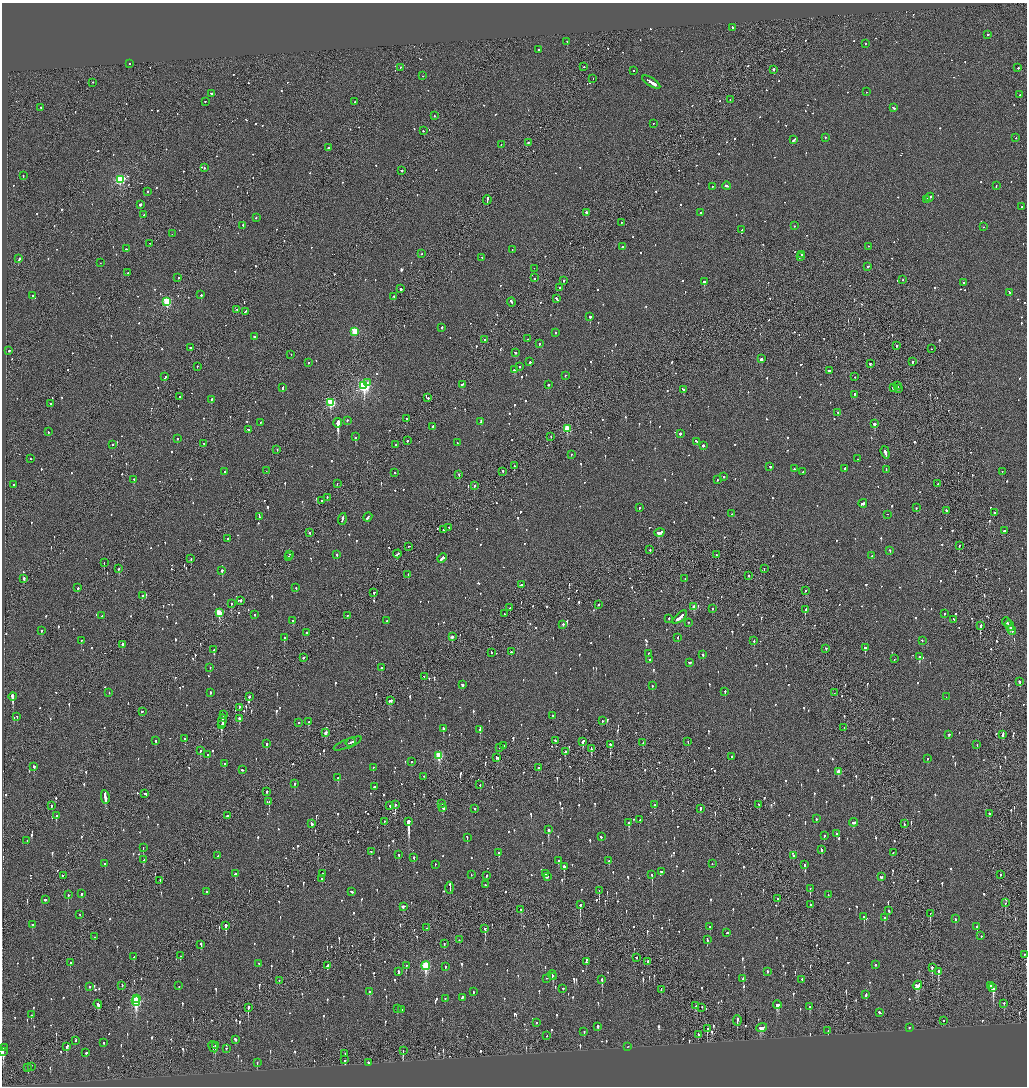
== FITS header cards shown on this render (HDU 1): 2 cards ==
NAXIS1  =                 2050
NAXIS2  =                 2168

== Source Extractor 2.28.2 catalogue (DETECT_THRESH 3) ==
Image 2050 x 2168 px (HDU 1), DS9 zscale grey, zoomed out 1/2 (1 PNG px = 2 x 2 image px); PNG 1029 x 1088 px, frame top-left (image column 2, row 2168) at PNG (2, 3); each listed source drawn as its Kron ellipse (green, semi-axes under 4 px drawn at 4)
Background -0.093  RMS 0.068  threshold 0.205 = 3 sigma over >= 5 px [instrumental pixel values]
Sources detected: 1491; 62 cannot appear on this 1/2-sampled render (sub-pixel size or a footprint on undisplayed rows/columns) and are neither listed nor drawn; of the other 1429, the 500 brightest by FLUX_AUTO listed and drawn (929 fainter detections omitted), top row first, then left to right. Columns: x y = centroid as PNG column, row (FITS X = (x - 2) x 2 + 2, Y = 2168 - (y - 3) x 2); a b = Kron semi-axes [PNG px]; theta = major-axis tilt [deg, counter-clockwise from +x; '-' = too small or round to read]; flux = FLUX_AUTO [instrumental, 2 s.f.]
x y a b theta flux
732 28 2 2 - 96
988 35 2 2 - 100
567 42 2 2 - 370
866 44 2 1 - 62
538 50 2 2 - 92
129 64 2 2 - 90
584 67 2 1 - 69
400 68 2 2 - 64
1018 68 2 2 - 87
773 70 2 2 - 360
634 71 2 1 - 280
423 76 2 2 - 55
593 79 2 1 - 190
93 83 2 1 - 120
651 83 10 2 -33 2600
866 92 2 2 - 240
212 94 3 2 - 1000
1020 95 2 1 - 110
730 100 2 1 - 58
205 102 2 2 - 64
355 102 2 2 - 65
41 108 2 2 - 290
893 108 3 2 - 210
434 116 2 2 - 60
653 124 2 1 - 74
424 131 2 2 - 81
825 138 2 2 - 120
1016 138 2 2 - 130
794 140 4 2 - 110
528 143 2 2 - 98
501 145 2 2 - 62
328 148 2 2 - 290
204 168 2 1 - 200
402 171 2 2 - 170
23 176 2 2 - 65
120 180 3 3 - 1700
727 186 4 2 - 190
996 186 2 2 - 70
712 187 2 2 - 79
148 192 2 2 - 86
930 198 5 2 - 220
487 200 5 1 - 500
926 200 4 2 - 190
140 205 2 2 - 550
1022 207 2 2 - 71
586 213 2 2 - 520
700 213 2 2 - 140
144 215 2 2 - 200
256 218 2 2 - 55
621 223 2 2 - 58
243 226 2 2 - 77
794 226 2 2 - 76
983 227 2 1 - 57
742 230 2 2 - 72
172 234 2 1 - 55
149 244 3 1 - 120
622 247 2 2 - 260
868 247 2 2 - 64
126 249 2 2 - 68
512 250 2 1 - 61
421 254 2 2 - 78
802 255 2 2 - 170
800 257 3 1 - 200
482 258 2 2 - 60
19 259 3 2 - 340
100 263 2 1 - 55
867 267 2 2 - 140
534 269 2 1 - 64
128 273 2 2 - 100
178 278 2 2 - 78
535 278 2 1 - 130
903 280 2 2 - 68
564 281 2 2 - 100
704 282 3 2 - 590
964 283 2 2 - 94
560 288 2 2 - 140
401 289 2 2 - 410
1010 293 3 2 - 120
201 295 2 2 - 290
32 296 2 2 - 130
394 297 2 2 - 160
557 299 3 2 - 140
167 302 3 3 - 1200
511 303 4 2 - 200
237 310 2 2 - 66
245 312 2 2 - 92
590 317 2 2 - 1300
442 328 2 2 - 110
355 332 3 3 - 570
555 333 2 2 - 77
254 337 3 2 - 120
528 339 2 1 - 95
485 340 2 2 - 220
539 344 2 2 - 58
896 346 2 1 - 430
191 348 3 2 - 110
931 349 2 1 - 65
9 351 2 2 - 98
515 353 2 2 - 160
291 355 2 1 - 60
761 359 2 2 - 190
530 362 2 2 - 120
913 362 2 2 - 130
308 363 2 2 - 62
870 364 3 2 - 100
197 367 2 2 - 73
519 367 2 2 - 120
515 370 4 2 - 150
829 371 3 2 - 420
565 376 2 2 - 85
165 377 2 2 - 88
855 377 2 2 - 58
367 383 2 2 - 70
462 385 3 2 - 160
548 385 2 2 - 250
364 386 4 3 - 2900
898 386 2 1 - 290
283 388 3 2 - 110
893 388 2 2 - 370
898 389 3 2 - 190
683 390 3 2 - 120
854 395 2 2 - 110
179 397 2 2 - 160
428 398 2 2 - 300
211 400 4 2 - 140
331 403 3 3 - 1200
51 404 2 2 - 83
837 413 2 2 - 73
406 419 2 2 - 81
347 421 2 2 - 100
481 422 3 2 - 120
260 423 2 2 - 86
338 423 5 2 - 29000
875 424 2 2 - 620
433 427 2 2 - 360
567 429 3 3 - 460
249 430 3 2 - 150
48 432 2 2 - 58
680 434 2 2 - 1000
355 437 2 2 - 500
551 437 2 2 - 55
177 439 2 2 - 74
407 441 2 2 - 73
696 442 3 2 - 84
457 443 2 2 - 55
204 444 2 2 - 63
112 445 2 2 - 57
396 445 2 2 - 240
703 446 2 2 - 440
277 450 2 2 - 68
885 453 6 2 -73 310
571 455 2 2 - 69
30 459 2 1 - 87
857 459 2 2 - 96
514 466 2 1 - 60
770 467 3 2 - 160
794 469 2 2 - 63
845 469 3 2 - 69
886 470 3 2 - 120
266 471 2 1 - 67
225 472 2 2 - 210
503 472 2 1 - 170
803 472 2 2 - 58
1002 472 2 1 - 71
395 473 2 2 - 71
459 475 2 2 - 78
724 477 2 2 - 73
134 480 2 2 - 62
717 480 2 2 - 65
337 484 2 1 - 57
938 484 2 2 - 110
14 485 2 2 - 78
474 486 2 2 - 590
327 498 2 2 - 65
322 501 2 2 - 57
863 504 4 2 - 180
640 508 2 2 - 56
916 508 2 2 - 58
946 511 2 2 - 160
994 513 2 2 - 80
732 514 2 1 - 71
888 515 2 1 - 61
259 517 4 2 - 160
368 517 4 2 - 170
342 519 6 2 72 190
449 528 2 2 - 64
443 530 2 1 - 77
1004 531 2 2 - 400
310 533 2 2 - 120
659 533 5 2 - 350
228 539 2 2 - 63
959 546 2 2 - 64
409 547 2 2 - 91
650 550 2 2 - 150
890 551 2 2 - 58
397 554 4 2 - 260
290 555 2 1 - 64
337 555 3 2 - 110
716 555 2 1 - 65
872 556 2 2 - 100
289 557 2 2 - 55
191 559 2 1 - 95
442 559 5 3 - 210
104 563 2 1 - 78
119 569 2 2 - 130
764 569 2 1 - 65
222 571 2 2 - 490
408 575 2 2 - 66
749 576 2 1 - 230
24 579 2 2 - 270
685 579 2 2 - 60
521 585 3 2 - 450
77 588 2 2 - 200
296 588 2 2 - 94
806 591 2 2 - 56
374 593 2 2 - 300
142 596 2 2 - 72
240 601 3 1 - 110
231 604 2 2 - 140
598 605 2 2 - 150
694 607 3 2 - 180
510 608 2 2 - 61
712 609 2 1 - 67
805 610 3 2 - 90
219 613 3 3 - 550
504 614 2 2 - 60
944 614 2 2 - 120
255 615 2 2 - 66
102 616 2 2 - 77
347 616 2 2 - 130
680 618 9 2 41 290
669 619 2 2 - 130
954 620 3 2 - 94
293 621 2 2 - 170
387 621 2 2 - 150
689 623 2 2 - 68
1007 623 5 2 - 170
563 625 2 2 - 64
980 626 2 2 - 260
1010 626 5 1 - 220
42 631 2 2 - 76
1012 631 5 2 - 120
306 633 2 2 - 210
452 637 3 2 - 71
284 638 2 2 - 170
678 638 2 2 - 70
81 641 2 2 - 98
754 641 2 2 - 120
922 641 2 2 - 170
122 645 2 2 - 360
865 648 2 2 - 340
826 649 2 1 - 130
214 650 2 2 - 180
511 652 2 2 - 150
492 653 3 2 - 83
648 654 2 2 - 67
703 655 2 2 - 63
919 657 3 2 - 330
304 658 3 2 - 140
894 659 2 1 - 180
650 660 2 2 - 110
689 663 3 2 - 67
210 668 2 2 - 73
381 668 2 2 - 58
424 677 2 1 - 76
1020 682 3 2 - 110
462 685 3 2 - 190
652 686 2 2 - 120
725 692 2 2 - 58
109 693 2 2 - 92
210 693 2 2 - 81
834 693 2 1 - 77
13 697 4 2 - 1800
249 697 2 2 - 650
946 697 2 1 - 59
390 701 4 2 - 140
239 708 3 1 - 170
143 712 2 1 - 130
223 715 2 1 - 60
553 716 2 2 - 79
17 717 2 2 - 81
239 719 3 2 - 450
222 721 6 2 87 510
602 721 2 2 - 86
309 722 2 2 - 190
299 723 2 2 - 200
222 725 3 2 - 530
844 728 2 1 - 60
443 729 3 2 - 110
480 730 2 2 - 390
325 733 3 2 - 100
949 735 2 2 - 81
1002 735 4 2 - 320
185 739 2 2 - 59
156 741 2 2 - 61
555 741 3 2 - 110
583 742 3 2 - 420
688 742 2 2 - 55
351 743 5 2 - 180
643 743 3 2 - 96
267 744 3 2 - 170
348 744 15 1 23 240
610 745 2 2 - 75
977 745 2 1 - 75
504 746 2 1 - 74
499 748 2 2 - 330
591 749 4 2 - 160
200 751 2 2 - 91
565 752 2 2 - 66
208 755 3 2 - 79
439 756 3 3 - 740
732 757 2 2 - 130
497 758 3 2 - 160
928 759 2 2 - 55
411 762 2 2 - 300
225 764 2 2 - 110
34 767 2 2 - 300
373 768 2 2 - 73
538 768 2 2 - 57
242 770 2 2 - 59
838 772 3 2 - 180
424 777 2 1 - 90
338 778 2 2 - 170
294 784 2 2 - 190
480 785 2 2 - 74
374 787 2 2 - 230
267 792 3 2 - 89
145 794 3 2 - 140
105 797 7 2 -80 550
269 802 3 2 - 150
442 804 2 2 - 76
395 805 3 1 - 330
654 805 2 2 - 160
759 805 3 2 - 93
51 806 2 1 - 240
390 806 2 1 - 160
443 808 3 2 - 140
475 809 2 2 - 160
700 809 4 1 - 88
989 814 2 2 - 91
56 816 2 2 - 160
227 816 2 2 - 59
816 819 2 2 - 57
640 820 3 2 - 100
384 822 3 1 - 71
409 822 4 2 - 4700
629 823 2 2 - 320
854 823 4 2 - 130
311 824 3 2 - 470
905 824 2 2 - 72
548 830 3 2 - 900
837 834 3 2 - 200
824 836 2 2 - 210
601 837 2 2 - 230
467 838 3 2 - 66
27 841 2 1 - 64
143 848 2 2 - 120
822 850 3 2 - 84
371 852 2 2 - 60
499 853 3 2 - 140
893 853 2 2 - 72
399 855 2 2 - 73
218 856 2 2 - 66
793 856 2 2 - 77
414 857 2 2 - 190
144 860 2 2 - 670
558 861 2 2 - 69
609 861 3 2 - 65
105 864 2 2 - 93
712 864 2 1 - 62
435 865 2 2 - 63
805 865 2 2 - 210
564 867 2 2 - 720
661 872 2 2 - 120
235 874 2 2 - 130
322 874 2 1 - 98
545 874 2 2 - 56
471 875 2 2 - 71
652 875 2 2 - 390
1001 875 2 2 - 120
63 876 2 1 - 130
487 876 3 2 - 74
547 877 2 2 - 72
881 877 3 2 - 88
322 879 2 2 - 110
160 881 2 1 - 160
485 885 2 2 - 95
450 888 6 2 -89 410
810 889 2 2 - 170
599 891 2 1 - 170
206 892 2 2 - 100
352 892 4 2 - 120
82 894 2 2 - 170
68 895 2 2 - 190
828 895 2 2 - 56
778 899 2 2 - 56
45 900 2 1 - 1600
1005 903 2 1 - 64
580 905 3 2 - 440
811 905 2 1 - 74
403 907 3 2 - 180
521 910 2 2 - 60
888 911 2 2 - 200
930 914 2 1 - 120
80 915 2 1 - 55
864 917 3 2 - 200
884 918 3 2 - 97
955 919 2 2 - 81
32 925 3 2 - 110
226 926 2 2 - 820
710 927 2 2 - 67
977 927 2 2 - 600
426 928 2 1 - 290
485 929 2 1 - 300
727 933 2 2 - 78
981 936 2 2 - 56
95 937 2 2 - 59
459 940 2 2 - 62
707 940 4 2 - 97
444 944 2 2 - 72
201 945 3 2 - 150
1024 955 2 2 - 69
181 956 3 2 - 66
134 957 3 2 - 150
636 958 2 1 - 400
586 962 2 2 - 120
647 962 3 1 - 160
70 963 3 2 - 84
258 964 2 2 - 61
875 965 2 2 - 84
327 966 2 2 - 380
406 966 2 2 - 73
426 966 4 3 - 1100
445 967 2 2 - 85
932 968 3 2 - 300
399 972 4 2 - 100
768 972 3 2 - 78
938 972 3 2 - 940
552 975 4 2 - 83
553 977 3 2 - 84
547 979 2 2 - 57
743 979 3 2 - 200
602 980 3 2 - 190
802 980 2 2 - 150
279 981 2 2 - 60
122 986 2 1 - 62
179 986 2 2 - 71
917 986 5 3 - 420
991 986 2 2 - 140
89 987 2 2 - 80
993 988 3 2 - 1500
563 989 2 2 - 83
661 990 3 2 - 63
369 992 2 2 - 290
473 992 3 2 - 71
866 995 3 2 - 93
462 998 2 2 - 200
137 999 2 2 - 250
445 999 2 2 - 58
136 1001 5 3 - 1700
1004 1004 2 2 - 100
98 1005 4 2 - 160
777 1005 4 3 - 220
696 1006 4 3 - 110
702 1007 2 2 - 60
810 1007 3 2 - 110
248 1008 3 2 - 490
397 1009 3 2 - 150
401 1010 2 2 - 68
879 1013 3 2 - 120
31 1015 3 2 - 64
737 1021 5 2 - 180
943 1021 2 2 - 58
537 1023 2 2 - 57
598 1027 2 2 - 130
762 1028 6 3 21 170
909 1028 2 2 - 86
707 1029 3 2 - 84
828 1031 2 1 - 320
584 1032 3 2 - 77
698 1035 3 1 - 200
546 1036 2 2 - 65
235 1040 3 2 - 130
76 1041 2 2 - 71
104 1043 3 2 - 56
215 1046 2 2 - 390
66 1047 4 2 - 150
213 1047 6 2 -61 62
628 1047 2 1 - 61
3 1048 2 2 - 390
226 1049 2 2 - 92
403 1051 3 1 - 110
2 1052 2 2 - 150
86 1053 2 2 - 270
345 1054 2 2 - 62
345 1060 3 2 - 170
257 1063 2 2 - 59
368 1063 2 2 - 140
31 1067 2 1 - 210
28 1068 2 1 - 120
At the frame edge (FLAGS 8, measured only in part): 1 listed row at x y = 2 1052
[929 fainter detections neither listed nor drawn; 62 sub-pixel or undisplayed-footprint detections neither listed nor drawn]